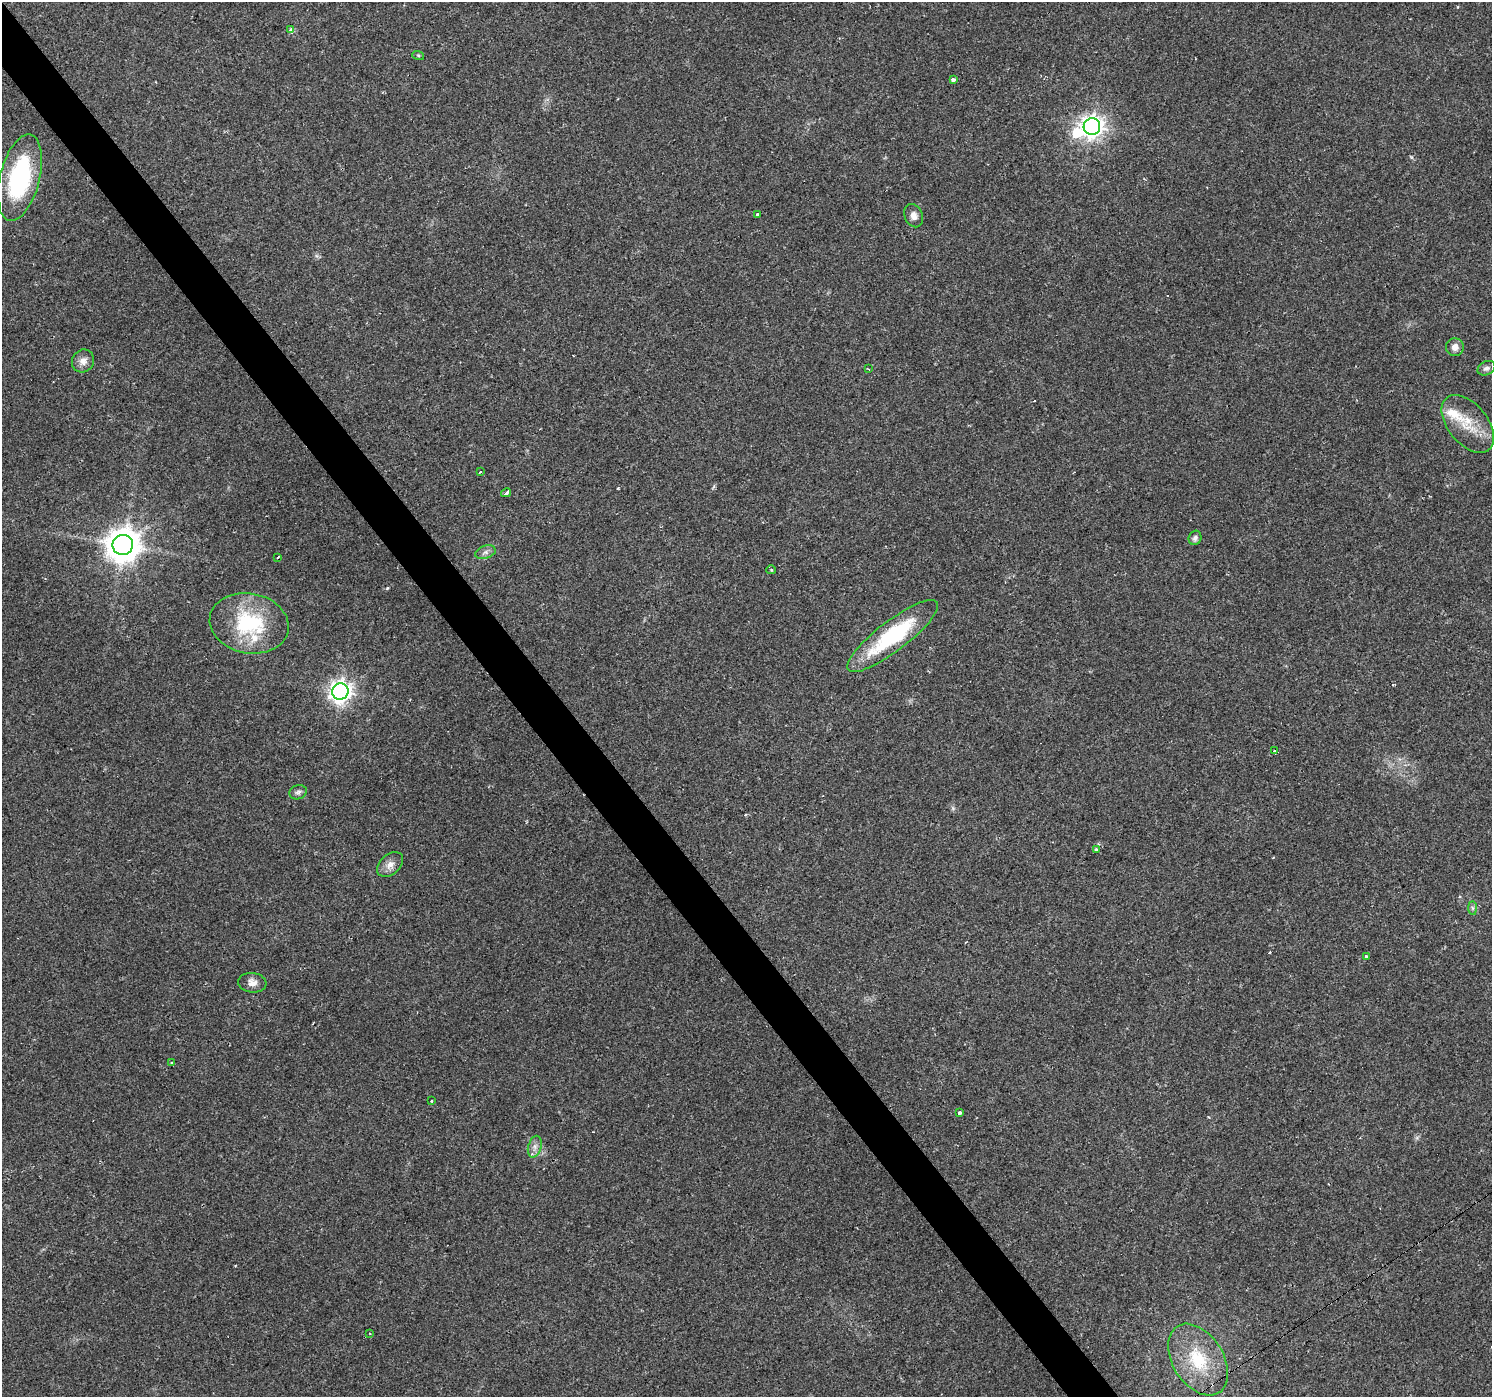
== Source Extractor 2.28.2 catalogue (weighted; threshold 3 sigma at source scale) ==
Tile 11 of 4 x 4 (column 3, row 3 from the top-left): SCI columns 2983-4472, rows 1587-2981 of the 5963 x 5900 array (HDU 1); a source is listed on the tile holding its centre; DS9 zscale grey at full resolution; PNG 1494 x 1399 px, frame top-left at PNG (2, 2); each listed source drawn as its Kron ellipse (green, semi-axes under 4 px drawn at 4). Shown black and unused: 3% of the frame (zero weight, under 2 of 3 exposures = <1% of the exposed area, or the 3 px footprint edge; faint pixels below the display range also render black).
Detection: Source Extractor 2.28.2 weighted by HDU 2 'WHT'; one run over the whole footprint, this tile lists its part. Background 0.0515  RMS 0.0052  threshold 0.0236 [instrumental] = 3 sigma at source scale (4.5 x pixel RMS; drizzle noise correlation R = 1.50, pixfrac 1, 0.0396/0.0396 arcsec/px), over >= 5 px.
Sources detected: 44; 1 inside a brighter object's white glare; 5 cosmic-ray / hot-pixel residue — neither listed nor drawn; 3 inside a brighter listed object's ellipse — not listed separately; the other 35 listed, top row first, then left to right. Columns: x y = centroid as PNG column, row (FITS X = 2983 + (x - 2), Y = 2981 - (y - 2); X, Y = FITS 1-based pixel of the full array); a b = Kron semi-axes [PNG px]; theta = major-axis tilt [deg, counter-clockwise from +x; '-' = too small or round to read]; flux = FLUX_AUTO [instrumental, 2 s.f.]
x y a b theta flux
290 29 4 3 - 3
418 55 6 4 -19 0.65
953 80 4 3 - 6
1092 127 8 8 - 330
20 178 44 20 76 64
757 215 3 3 - 1.7
914 216 12 9 -65 3.2
1455 347 9 9 - 3
83 361 11 11 - 3.9
1486 368 9 6 26 1.8
868 369 3 2 - 0.48
1468 424 33 20 -51 16
481 472 3 3 - 0.61
506 493 5 3 - 4.6
1195 538 7 6 - 1.4
123 545 10 10 - 960
485 552 10 6 17 2.1
278 557 3 2 - 1.1
771 570 5 4 - 0.67
249 623 40 30 -11 41
893 636 56 15 37 48
340 692 8 8 - 330
1274 751 3 3 - 3.8
298 792 9 7 17 1.6
1097 850 3 3 - 5.7
390 864 15 10 41 4
1472 908 7 4 -89 0.95
1366 957 4 3 - 5.1
252 983 14 10 -6 3.7
171 1062 3 2 - 0.59
431 1101 3 2 - 0.84
960 1113 4 3 - 7.9
535 1147 11 6 73 2.8
370 1334 3 2 - 0.36
1198 1360 39 25 -58 31
Overlapping masked pixels (flux is a lower limit): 1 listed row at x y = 893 636
Unlisted compact peaks at least as high as the median listed source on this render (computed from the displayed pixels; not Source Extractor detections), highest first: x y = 387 588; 618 488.